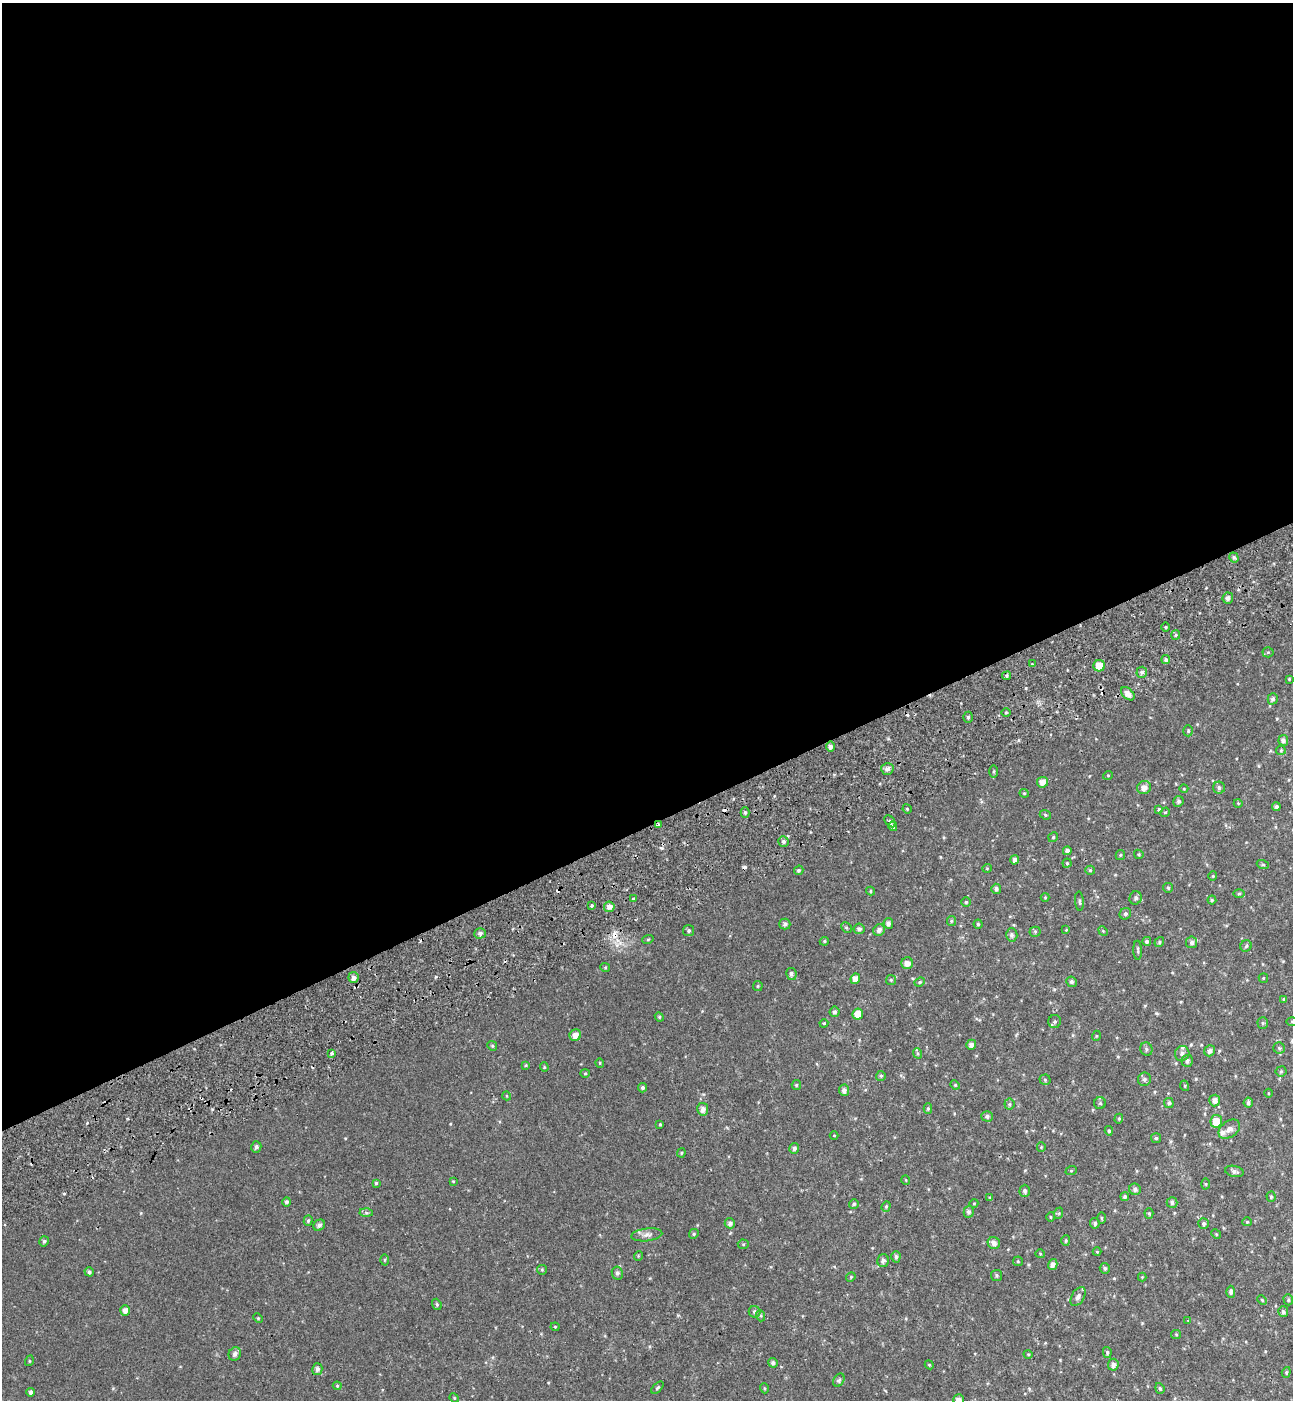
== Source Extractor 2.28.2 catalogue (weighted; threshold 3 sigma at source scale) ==
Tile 2 of 4 x 4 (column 2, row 1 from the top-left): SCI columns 1524-2814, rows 4296-5693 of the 5576 x 5797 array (HDU 1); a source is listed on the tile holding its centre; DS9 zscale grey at full resolution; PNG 1295 x 1402 px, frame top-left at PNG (2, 3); each listed source drawn as its Kron ellipse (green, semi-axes under 4 px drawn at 4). Shown black and unused: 59% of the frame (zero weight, under 2 of 3 exposures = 6% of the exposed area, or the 3 px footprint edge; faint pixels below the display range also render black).
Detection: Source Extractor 2.28.2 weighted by HDU 2 'WHT'; one run over the whole footprint, this tile lists its part. Background 0.0199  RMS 0.008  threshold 0.036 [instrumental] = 3 sigma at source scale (4.5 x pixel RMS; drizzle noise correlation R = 1.50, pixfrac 1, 0.0396/0.0396 arcsec/px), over >= 5 px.
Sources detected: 238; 10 cosmic-ray / hot-pixel residue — neither listed nor drawn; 2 inside a brighter listed object's ellipse — not listed separately; the other 226 listed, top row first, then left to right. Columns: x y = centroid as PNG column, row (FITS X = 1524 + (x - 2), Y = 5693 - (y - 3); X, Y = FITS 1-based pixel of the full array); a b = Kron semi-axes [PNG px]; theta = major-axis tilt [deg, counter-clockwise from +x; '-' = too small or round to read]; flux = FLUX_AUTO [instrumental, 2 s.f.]
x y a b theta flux
1234 558 5 4 - 1.7
1228 598 5 5 - 2.7
1166 627 4 3 - 0.8
1176 635 5 4 - 1.2
1268 652 5 5 - 0.93
1166 660 4 4 - 2.2
1032 664 4 4 - 0.7
1099 666 6 5 - 11
1142 672 5 5 - 1.8
1007 676 4 4 - 1.3
1289 679 3 3 - 0.67
1128 694 8 5 -43 4.2
1273 699 6 5 - 2
1006 713 5 3 - 0.84
968 717 5 4 - 1.5
1188 731 5 4 - 1.2
1283 740 5 4 - 2.8
830 747 5 4 - 2.8
1281 750 5 4 - 0.95
887 769 6 6 - 3.2
994 771 6 3 89 0.97
1108 775 5 3 - 0.67
1042 782 5 5 - 4.8
1144 788 7 6 - 5.2
1219 788 6 6 - 2.1
1184 789 4 3 - 0.59
1024 793 4 4 - 0.9
1178 801 5 5 - 1.7
1238 803 4 3 - 0.56
1276 807 4 4 - 2.2
907 809 5 4 - 0.88
1159 809 3 3 - 3.6
745 812 5 4 - 1.3
1165 812 5 4 - 0.92
1045 815 6 4 -22 0.97
890 821 7 4 -50 1.9
658 825 4 3 - 4
893 826 5 4 - 2.3
1053 837 5 4 - 1.2
783 841 5 5 - 1.8
1067 851 4 4 - 2.6
1139 854 5 4 - 1
1120 855 5 4 - 0.97
1015 860 5 4 - 2.7
1067 863 4 4 - 0.91
1263 865 6 4 -18 0.85
987 868 5 3 - 0.58
799 870 5 4 - 1.3
1090 870 5 4 - 0.99
1213 876 4 4 - 0.77
1168 888 5 5 - 0.94
996 889 5 5 - 2.2
871 891 4 4 - 1
1239 894 6 4 1 1.1
1045 897 4 4 - 0.7
1136 898 7 6 - 2.1
634 899 3 3 - 3.1
1212 900 4 4 - 1
1079 901 9 4 -85 1.5
966 902 5 5 - 1
591 906 3 3 - 1.8
609 907 5 5 - 4
1125 914 6 5 - 1.6
951 921 5 4 - 1
888 923 5 4 - 2.7
785 924 5 5 - 2.3
978 924 4 4 - 1.1
846 928 6 4 -44 1.1
859 929 5 5 - 2.2
879 930 6 5 - 2.8
1066 930 3 3 - 0.48
689 931 5 5 - 1.4
1103 931 5 4 - 0.84
1035 932 5 5 - 1.1
480 933 5 5 - 2.2
1012 935 6 5 - 2
648 939 6 3 19 0.79
824 941 5 4 - 0.98
1147 941 4 4 - 1.8
1159 942 5 4 - 1.1
1192 942 6 5 - 2.8
1246 946 6 5 - 1.4
1138 950 9 3 -87 1.2
907 963 6 6 - 4.1
605 967 5 4 - 0.9
791 974 6 5 - 2.1
353 977 5 5 - 2.8
1263 978 5 4 - 0.82
855 979 5 4 - 5.4
891 980 5 5 - 0.99
920 982 5 4 - 1
1071 982 5 5 - 1.8
758 986 5 4 - 0.96
1284 999 4 4 - 1.1
835 1012 5 5 - 1.5
858 1014 5 5 - 11
659 1017 4 4 - 0.89
1055 1021 6 6 - 1.6
1292 1021 5 3 - 0.74
824 1023 4 4 - 0.86
1263 1023 5 5 - 1.2
575 1035 6 5 - 5.1
1096 1036 5 3 - 0.68
971 1045 5 5 - 3.3
492 1046 5 4 - 1
1279 1048 6 5 - 1.3
1146 1049 7 6 - 1.5
1210 1051 6 5 - 2.8
332 1053 3 3 - 4.2
917 1053 5 3 - 0.96
1182 1053 7 7 - 3
1187 1061 6 5 - 2.3
600 1063 4 4 - 0.83
526 1065 4 3 - 0.81
544 1067 4 4 - 0.84
1281 1071 5 5 - 1
585 1073 4 4 - 0.8
881 1076 5 5 - 1.2
1144 1079 7 6 - 2
1045 1080 5 5 - 1.1
796 1085 5 4 - 0.95
955 1085 5 4 - 0.9
1185 1086 5 3 - 0.82
643 1088 4 4 - 1.6
844 1090 5 5 - 2.9
1268 1093 4 3 - 0.67
507 1096 4 3 - 0.58
1215 1100 6 5 - 4
1100 1103 6 6 - 1.5
1169 1103 5 4 - 1.8
1248 1103 5 4 - 1.6
1009 1104 5 5 - 1.1
928 1108 5 4 - 1.2
703 1109 6 5 - 3.5
987 1116 5 5 - 1.8
1119 1119 5 4 - 1
1216 1121 6 6 - 12
660 1124 4 3 - 0.89
1229 1129 12 8 36 4.3
1109 1131 4 4 - 1.3
834 1135 4 3 - 0.55
1156 1138 5 5 - 1.1
256 1147 5 5 - 2
1041 1147 5 4 - 0.78
794 1148 5 5 - 2.2
681 1153 4 4 - 0.83
1071 1171 6 4 19 0.81
1234 1171 9 5 -12 2.5
906 1180 5 3 - 0.58
453 1181 4 3 - 0.72
376 1183 4 4 - 1
1206 1184 5 3 - 0.81
1135 1189 6 5 - 2.3
1025 1191 6 5 - 2.6
1125 1197 4 4 - 1.6
1271 1197 5 4 - 1
990 1198 4 4 - 0.77
287 1202 5 4 - 2
1172 1202 5 5 - 2
974 1203 4 3 - 0.57
854 1204 5 4 - 1.3
886 1206 5 4 - 1.1
969 1212 6 5 - 2
366 1213 6 4 -2 1.3
1059 1213 6 4 72 0.9
1149 1213 5 4 - 0.96
1050 1217 5 3 - 0.72
1101 1218 6 4 -89 0.9
308 1221 5 4 - 1.3
1247 1222 4 4 - 0.79
730 1223 5 5 - 2.6
1095 1223 5 5 - 1.9
1204 1223 5 5 - 1.9
319 1225 6 5 - 2.1
694 1234 5 4 - 1.1
1216 1234 5 4 - 0.86
647 1235 15 6 7 3.6
44 1241 5 4 - 1.4
1066 1241 5 4 - 1.1
994 1243 6 6 - 3.5
743 1244 5 5 - 0.95
1097 1252 4 4 - 0.67
1040 1254 4 4 - 0.76
638 1256 5 3 - 0.69
896 1257 6 4 88 1.7
385 1260 5 3 - 0.85
883 1260 6 5 - 2.5
1018 1261 5 5 - 0.85
1053 1264 5 4 - 3.3
1105 1268 5 5 - 1.4
542 1270 5 5 - 0.9
89 1272 5 4 - 1.7
617 1273 6 5 - 2.1
996 1275 5 5 - 1.3
851 1277 5 4 - 0.79
1142 1277 4 4 - 0.62
1231 1292 6 4 -88 2.2
1078 1296 10 6 59 3
1262 1300 5 3 - 0.82
1288 1300 5 4 - 1.1
437 1304 6 4 -69 1.1
125 1310 5 5 - 3.5
755 1312 6 5 - 1.9
1283 1312 5 5 - 1.7
761 1316 5 4 - 1
258 1318 5 4 - 0.85
1188 1321 3 2 - 1.2
555 1327 4 4 - 0.77
1176 1334 5 4 - 0.83
1107 1352 5 4 - 1.1
235 1354 7 6 - 2.9
1028 1354 4 3 - 0.59
29 1361 5 3 - 0.69
773 1363 5 5 - 2.1
929 1365 4 4 - 0.79
1113 1365 6 5 - 3.7
317 1369 6 5 - 2.1
1286 1372 5 4 - 1
839 1380 7 5 58 1.5
337 1386 4 4 - 0.76
657 1388 7 4 45 1.2
764 1388 5 3 - 0.79
1160 1388 5 4 - 1.2
31 1392 4 4 - 2
454 1398 5 4 - 0.79
958 1400 5 5 - 4.1
Overlapping masked pixels (flux is a lower limit): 1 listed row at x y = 658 825
Isophote crosses this tile's border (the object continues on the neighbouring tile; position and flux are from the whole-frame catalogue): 2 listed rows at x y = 1292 1021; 958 1400